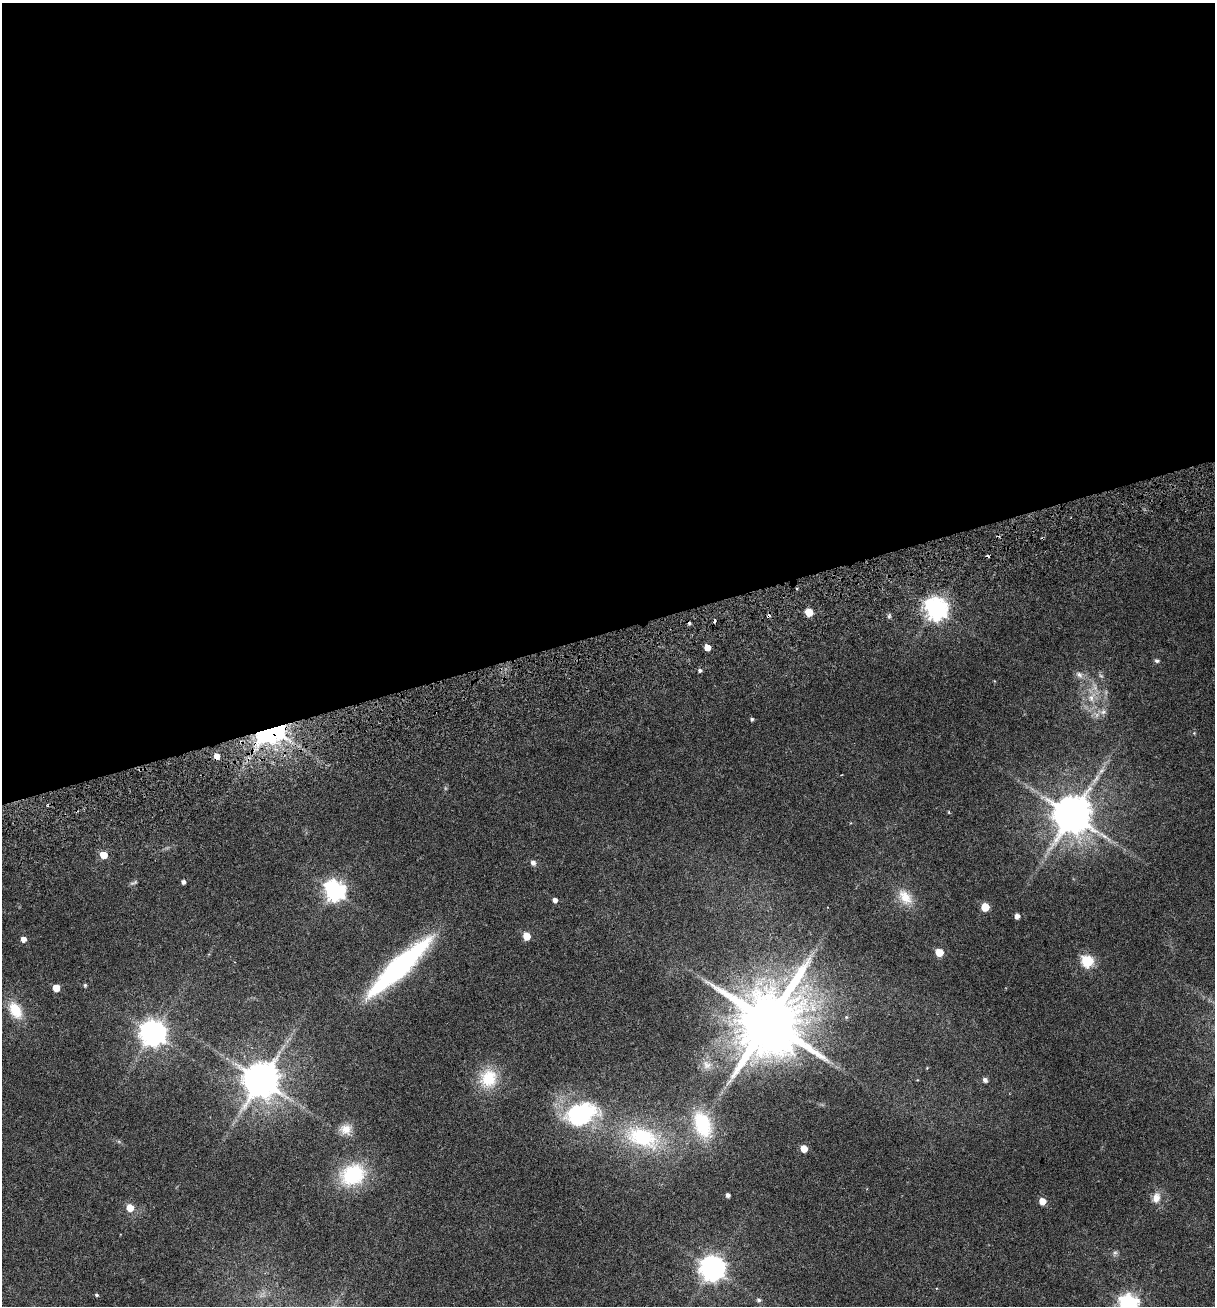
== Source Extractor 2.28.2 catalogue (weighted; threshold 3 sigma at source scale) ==
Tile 2 of 4 x 4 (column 2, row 1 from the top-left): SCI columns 1553-2765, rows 4029-5332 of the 5348 x 5499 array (HDU 1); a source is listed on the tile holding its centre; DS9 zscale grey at full resolution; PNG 1217 x 1308 px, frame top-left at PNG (2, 3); no overlay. Shown black and unused: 48% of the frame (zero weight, under 3 of 6 exposures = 11% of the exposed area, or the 3 px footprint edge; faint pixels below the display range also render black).
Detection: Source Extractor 2.28.2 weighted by HDU 2 'WHT'; one run over the whole footprint, this tile lists its part. Background 0.0341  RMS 0.0029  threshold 0.0117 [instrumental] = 3 sigma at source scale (4.09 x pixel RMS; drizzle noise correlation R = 1.36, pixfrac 0.8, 0.0396/0.0396 arcsec/px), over >= 5 px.
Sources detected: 63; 1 too faint to see at this stretch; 6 cosmic-ray / hot-pixel residue — not listed; the other 56 listed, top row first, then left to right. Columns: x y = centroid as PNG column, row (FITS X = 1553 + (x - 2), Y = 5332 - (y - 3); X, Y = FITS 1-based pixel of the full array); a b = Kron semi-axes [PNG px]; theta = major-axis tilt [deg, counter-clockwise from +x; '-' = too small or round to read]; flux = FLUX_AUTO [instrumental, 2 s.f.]
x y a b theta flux
797 589 3 3 - 0.39
936 609 8 7 - 180
809 612 8 7 - 2.8
889 616 7 4 66 0.43
707 647 5 4 - 3.5
1157 661 6 5 - 0.54
700 670 4 4 - 0.55
1079 675 11 8 -40 1.3
1091 697 17 10 56 3.7
1103 712 10 8 24 1.3
752 719 4 4 - 0.43
271 732 16 10 15 120
1194 733 4 4 - 0.22
217 756 5 5 - 2.3
1101 771 10 5 45 0.98
841 775 3 2 - 0.15
1072 815 11 11 - 890
103 855 5 5 - 4.5
533 863 6 6 - 0.97
183 882 4 4 - 0.89
134 883 12 4 26 0.52
334 891 8 7 - 140
905 897 24 15 -50 5
555 900 4 4 - 1.2
985 907 5 5 - 8.8
1017 916 5 4 - 1.4
527 936 5 5 - 6
23 939 5 5 - 1.7
939 952 5 5 - 7.4
1087 961 6 6 - 28
399 967 62 13 43 72
85 985 5 4 - 0.38
56 988 5 5 - 4.8
15 1010 23 15 -61 6.4
846 1017 5 5 - 0.36
768 1021 19 17 80 2700
153 1033 9 8 - 290
707 1065 14 11 -43 2.2
488 1078 27 23 71 9.5
261 1080 10 10 - 740
985 1080 6 5 - 0.88
581 1114 41 26 17 28
702 1124 34 20 -69 15
346 1129 16 14 -8 3.1
642 1137 47 26 -21 23
804 1149 5 5 - 4
352 1175 27 21 27 19
728 1195 4 4 - 0.85
1156 1198 13 10 75 2.5
1042 1201 5 5 - 3.9
130 1208 5 5 - 5
1115 1253 8 5 60 0.63
712 1268 9 8 - 250
97 1295 4 3 - 0.37
759 1300 6 6 - 0.58
1128 1304 8 7 - 120
Overlapping masked pixels (flux is a lower limit): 3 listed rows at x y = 797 589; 271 732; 217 756
Isophote crosses this tile's border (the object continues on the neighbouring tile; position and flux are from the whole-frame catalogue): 1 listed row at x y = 1128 1304